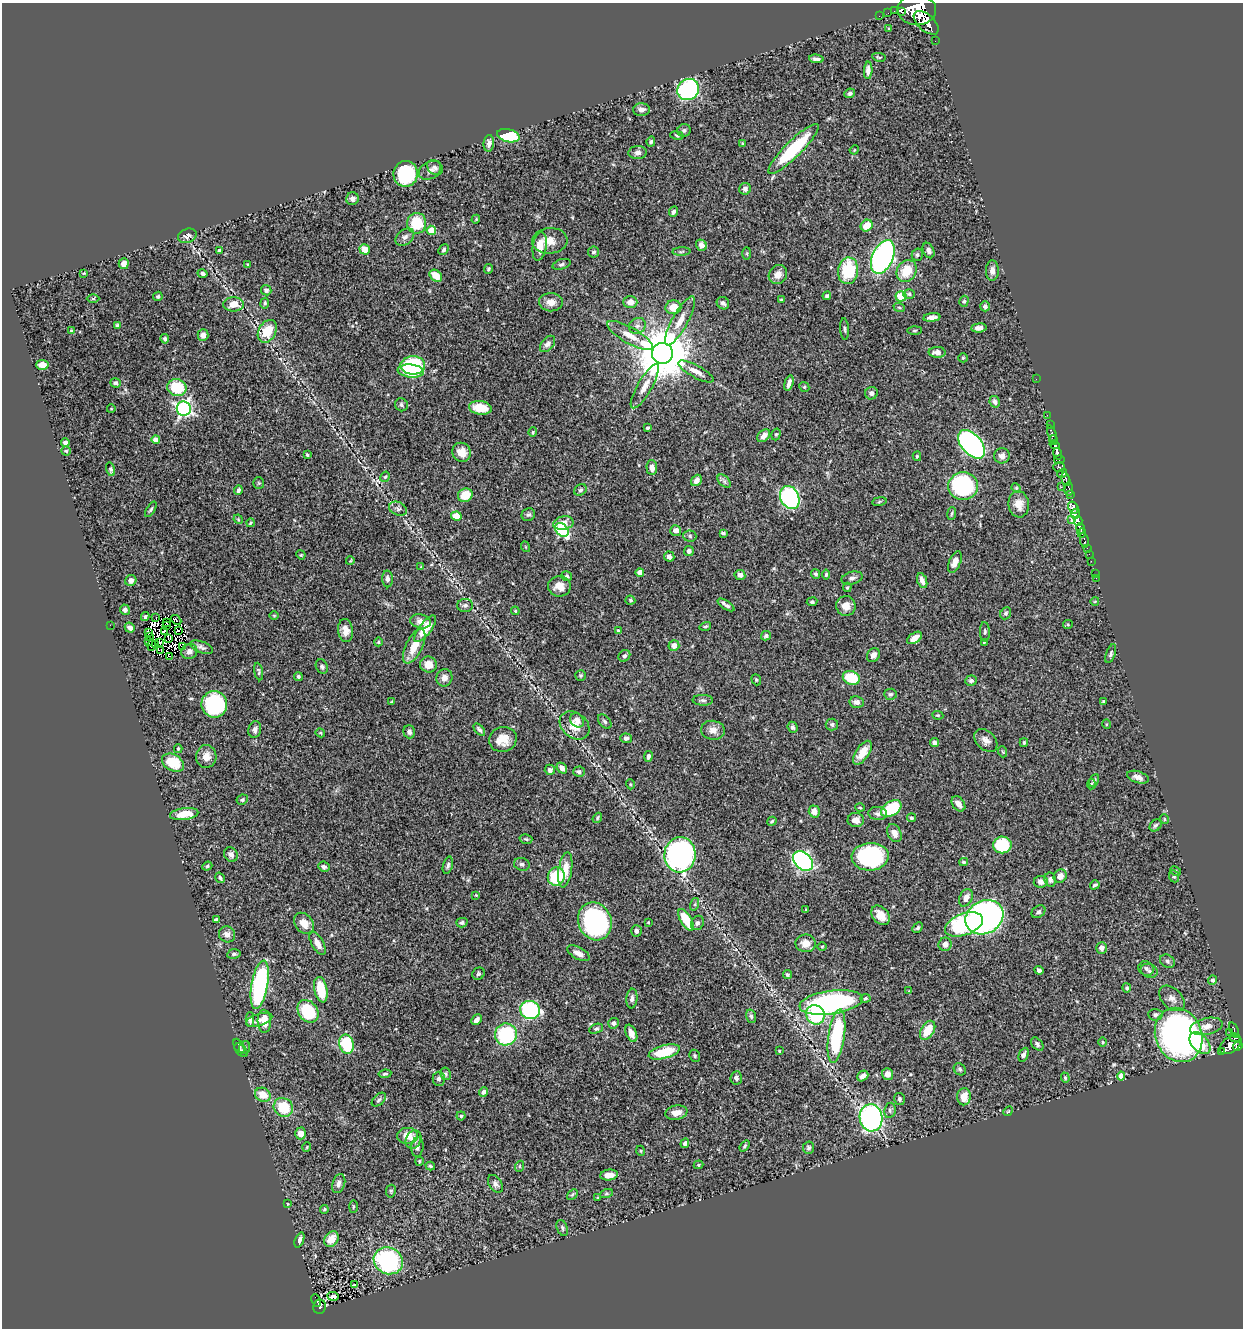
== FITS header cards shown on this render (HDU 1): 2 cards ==
NAXIS1  =                 1241
NAXIS2  =                 1326

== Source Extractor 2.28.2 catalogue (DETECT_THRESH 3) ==
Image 1241 x 1326 px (HDU 1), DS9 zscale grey, 1 PNG px = 1 image px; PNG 1245 x 1330 px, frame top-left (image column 1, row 1326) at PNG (2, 3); each listed source drawn as its Kron ellipse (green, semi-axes under 4 px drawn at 4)
Background 0.579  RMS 0.021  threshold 0.0629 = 3 sigma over >= 5 px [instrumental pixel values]
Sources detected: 444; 6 with non-positive FLUX_AUTO (blend fragments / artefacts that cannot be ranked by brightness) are neither listed nor drawn; the other 438 listed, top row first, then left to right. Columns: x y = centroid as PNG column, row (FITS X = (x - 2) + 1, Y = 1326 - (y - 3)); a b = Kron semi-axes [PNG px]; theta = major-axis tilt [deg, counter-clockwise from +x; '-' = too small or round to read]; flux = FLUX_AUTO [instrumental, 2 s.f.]
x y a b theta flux
917 10 19 15 -3 4700
894 11 2 2 - 7.8
902 12 2 2 - 7100
888 13 2 2 - 3
879 16 2 2 - 8.6
926 23 15 8 -42 1600
889 29 4 3 - 1.6
935 41 2 2 - 6.9
879 57 7 3 -11 1.4
816 59 7 3 -7 4.6
868 70 9 4 87 7.1
688 90 11 10 - 230
850 93 5 4 - 3.1
641 110 8 6 2 6
684 130 7 6 - 3.7
677 135 7 3 -10 1.7
508 136 11 6 -14 110
651 142 5 4 - 2.6
489 143 8 5 85 5.8
743 143 3 2 - 1.3
793 149 34 8 45 100
854 150 5 3 - 1.3
638 153 9 6 4 6
435 167 8 6 -42 4.4
430 170 12 8 29 6.3
406 174 13 12 - 92
745 189 6 6 - 4.4
352 199 6 6 - 6.2
673 212 5 4 - 3.7
476 219 4 3 - 1.2
417 223 10 9 - 46
867 226 6 5 - 25
431 230 5 4 - 30
187 236 9 7 20 7.5
405 237 10 7 39 5
550 241 17 13 5 17
701 245 6 5 - 8.4
540 246 14 7 81 20
365 249 5 5 - 17
219 250 4 3 - 3.2
444 250 6 4 47 2.6
929 251 8 5 -66 4.6
594 252 5 5 - 2.8
681 252 9 4 2 2.6
747 253 6 3 90 1.7
917 255 6 5 - 2.8
883 257 18 10 65 390
124 264 5 5 - 7.8
561 264 9 5 17 3.3
248 265 4 4 - 1.8
488 269 5 4 - 2.2
848 271 13 10 82 75
907 271 11 9 59 30
992 271 10 6 89 6.8
84 273 4 3 - 1.2
202 273 5 4 - 3.1
778 274 10 9 - 9.9
436 276 7 5 -41 21
266 290 5 5 - 3.5
909 294 6 5 - 2.2
158 296 5 4 - 2.2
827 296 4 3 - 3
901 296 5 5 - 32
93 299 6 4 0 2
781 300 3 3 - 2.2
964 301 5 4 - 2.4
551 302 12 9 -2 11
630 302 7 6 - 12
265 303 5 4 - 2.6
723 303 7 6 - 4.4
234 304 10 7 1 20
985 306 5 5 - 3.7
673 307 8 7 - 20
899 307 6 3 -19 1.7
932 317 8 4 7 7.2
680 321 27 8 61 19
118 325 4 3 - 2.6
637 326 9 7 33 6.5
979 328 8 4 4 7.9
845 329 11 3 -86 2.7
71 330 3 3 - 1.1
915 330 7 3 1 1.7
267 331 12 8 60 37
203 335 6 5 - 7.8
630 335 26 8 -30 19
165 339 5 4 - 2.7
548 344 9 6 50 5.8
937 352 8 5 -2 8.2
662 353 10 10 - 10000
963 358 5 4 - 1.7
42 365 6 5 - 14
413 365 12 9 0 99
411 371 13 6 -7 46
696 371 20 6 -29 11
1036 379 2 2 - 6.1
115 383 5 4 - 3.5
789 383 8 3 74 6.6
645 386 25 7 60 15
804 387 5 4 - 1.8
177 388 10 8 -19 55
871 393 6 6 - 4.4
995 402 6 5 - 5.1
401 405 7 6 - 3.9
480 408 11 6 -7 28
111 409 4 3 - 1.1
184 409 7 7 - 350
1047 415 2 2 - 7.7
1050 425 2 2 - 8.6
648 428 4 3 - 2.1
533 432 4 4 - 1.5
776 434 6 4 73 2.1
1052 434 9 3 -71 79
764 436 7 5 42 7.3
156 440 4 4 - 16
1054 440 5 3 - 180
65 443 4 4 - 3.9
972 444 17 10 -47 380
1055 445 5 4 - 530
66 451 4 4 - 1.9
461 452 10 9 - 16
1058 454 6 3 -72 370
307 455 3 2 - 1.6
917 456 5 4 - 1.7
1002 456 8 7 - 7.2
1059 460 5 3 - 59
652 467 7 5 -87 7.1
1059 467 6 4 15 120
111 469 7 4 -77 2.9
1062 474 5 4 - 150
385 477 5 4 - 2
1066 479 7 3 -74 210
696 480 6 4 53 7
724 481 8 5 -45 4.2
259 483 5 5 - 1.9
963 486 15 14 - 180
1061 487 2 2 - 46
1016 488 5 4 - 1.8
1069 489 7 4 89 170
238 490 5 4 - 3.6
580 490 7 5 32 2.5
465 495 7 6 - 28
1070 495 3 3 - 76
790 497 12 9 -64 250
879 501 7 4 9 2.2
1019 504 13 10 -82 15
1073 507 6 5 - 730
151 509 9 3 58 2.4
398 509 9 6 -24 5.1
952 513 6 4 82 2.3
1076 514 5 3 - 260
528 515 7 6 - 2.9
456 516 5 4 - 22
238 519 5 4 - 1.4
1071 519 3 2 - 21
1078 521 5 4 - 290
250 523 4 3 - 1.9
563 523 10 6 11 15
1080 528 5 3 - 230
562 530 8 5 -50 160
676 530 5 5 - 7.2
723 533 4 3 - 2.5
1082 533 4 3 - 180
690 536 6 5 - 2.9
1084 540 7 3 -81 85
526 547 5 3 - 1.2
1087 548 2 2 - 8.6
689 551 5 5 - 4.9
1089 554 2 2 - 4.2
301 555 5 4 - 1.3
669 557 5 5 - 6.8
350 561 4 2 - 1.1
1091 561 2 2 - 9.8
955 562 11 6 68 12
421 567 3 2 - 1.1
640 572 4 4 - 9.9
816 574 5 4 - 2.3
826 574 5 4 - 2.2
1095 574 2 2 - 3.2
740 575 5 5 - 5.5
567 576 5 4 - 3.2
852 578 11 6 16 5.3
1096 578 2 2 - 5.5
387 579 8 5 -87 5.1
131 580 6 5 - 5.3
922 581 8 4 -68 6.8
559 586 11 10 - 14
847 587 5 4 - 1.7
630 600 5 4 - 2
1095 601 4 3 - 1
812 602 5 4 - 2.6
465 605 8 6 1 4.1
726 605 10 3 -34 4.6
846 606 10 9 - 14
125 610 5 5 - 4.6
515 611 4 4 - 1.8
1006 613 6 5 - 3
274 615 5 3 - 1.2
145 617 4 4 - 2.3
156 617 3 2 - 2.2
176 620 6 2 -41 1.9
421 621 10 7 -12 9.7
166 622 3 2 - 2.6
1068 624 5 4 - 1.5
110 625 2 2 - 26
166 625 3 2 - 0.14
705 626 6 3 18 1.8
130 628 5 5 - 5.8
425 629 16 6 52 29
178 630 2 2 - 0.49
346 630 11 7 -83 11
618 630 4 3 - 1.6
164 631 3 2 - 1.8
149 632 4 2 - 2.1
985 632 10 5 -88 3
150 636 3 2 - 0.011
766 636 5 4 - 2.9
169 638 3 2 - 1.3
914 638 8 5 34 12
148 641 3 2 - 1.7
160 642 2 2 - 0.37
378 642 4 4 - 1.6
984 642 3 3 - 1.2
156 644 3 2 - 1.3
152 645 5 2 - 1.3
414 646 19 8 63 24
674 646 5 5 - 8.5
182 647 3 2 - 1.9
201 647 12 5 -20 4.7
161 650 3 2 - 0.87
189 651 8 7 - 6
1111 654 10 4 70 3.2
873 655 7 6 - 6.9
170 656 3 2 - 1.2
624 656 6 5 - 3.5
428 665 8 8 - 15
322 666 7 6 - 3.9
259 672 9 4 -77 2.5
581 675 5 5 - 2.1
298 677 4 4 - 2.7
444 678 9 8 - 7.7
851 678 9 6 -22 52
756 680 6 4 -70 2.1
971 680 6 5 - 3.1
890 694 6 5 - 2.8
703 700 10 5 -2 3.5
1103 701 4 3 - 1.8
392 702 4 2 - 1.8
857 702 7 6 - 6.8
214 704 13 13 - 170
938 715 5 4 - 1.5
577 720 8 6 -47 8.2
605 721 8 5 -50 3.4
832 724 6 6 - 3.3
1106 724 5 3 - 1.4
575 725 16 12 -40 19
793 727 5 4 - 3.6
255 730 8 6 76 4.8
479 730 7 4 -48 3.5
713 730 12 9 -8 9.9
409 732 6 5 - 4.2
320 733 5 4 - 1.6
626 738 6 5 - 3.5
503 739 14 12 15 20
986 740 13 9 -43 9.2
935 742 4 4 - 4.7
1024 743 4 3 - 2.1
178 749 4 3 - 1.6
1003 752 6 3 -70 1.3
862 753 13 6 56 18
206 756 11 10 - 13
648 756 5 4 - 3.9
173 763 12 8 -29 45
562 768 6 4 -49 6.4
550 770 5 5 - 4.8
579 772 6 5 - 3.6
1138 777 11 5 -18 8.6
1094 781 7 4 62 2.4
630 784 5 3 - 1.4
1091 784 5 4 - 1.9
242 800 6 5 - 2.7
958 804 8 5 -54 8.3
860 808 5 3 - 1.4
891 809 11 7 30 67
814 812 6 5 - 9.1
184 814 14 6 7 27
878 814 9 6 -6 5
597 818 5 3 - 2
911 818 4 4 - 2.1
1164 819 5 3 - 1.1
856 820 8 7 - 10
772 821 5 4 - 2
1156 825 7 5 44 3.1
894 833 9 6 -62 9
526 839 6 4 -14 2.2
1002 845 9 8 - 75
231 854 8 6 -50 6
680 855 17 15 84 370
870 857 18 13 3 190
803 861 11 8 -46 360
964 862 4 3 - 2
522 864 8 6 -15 4
448 865 9 4 73 3.2
207 866 5 4 - 2.2
324 867 6 5 - 4.2
565 870 18 6 81 21
1175 871 6 4 -28 2
1060 876 7 6 - 11
1174 876 6 5 - 2.3
556 877 9 8 - 68
220 878 6 3 -57 2.6
1050 880 7 5 -78 5
1041 882 7 6 - 7.2
1095 885 5 3 - 2.7
476 895 3 2 - 1.1
966 898 9 6 64 10
695 904 6 4 72 2.2
806 910 3 3 - 1.7
1039 912 7 5 37 3.4
881 915 11 7 -51 15
984 917 20 16 30 600
216 920 4 4 - 5.7
686 920 12 5 -59 43
595 921 19 16 -67 230
648 922 3 2 - 1.1
304 923 12 8 -51 16
462 923 5 4 - 3.3
697 923 7 6 - 3.8
964 924 20 11 21 180
918 928 6 4 45 2.1
636 931 5 5 - 4.4
227 934 8 7 - 7.1
318 943 13 6 -61 11
806 943 10 9 - 13
945 944 7 6 - 6.8
822 946 5 3 - 1.4
1102 948 6 5 - 7
578 953 12 6 -29 8.8
234 954 7 5 10 2.9
1167 961 8 6 -34 3.5
1146 969 8 7 - 3.7
1039 970 4 4 - 4.1
1149 971 9 6 -20 4.6
478 974 6 5 - 2.7
787 974 5 4 - 2.4
1213 980 4 4 - 3.1
260 985 24 8 80 230
1127 988 4 4 - 2.5
321 990 13 6 -78 42
909 991 4 4 - 1.2
632 998 10 5 85 4.4
865 998 5 4 - 1.9
1172 998 15 10 -45 9.9
831 1002 32 11 8 270
530 1010 10 9 - 210
308 1011 12 9 -53 82
815 1015 10 9 - 77
1155 1015 7 5 -3 3.4
751 1016 7 5 -73 2.7
250 1020 7 4 89 3.5
259 1020 13 6 18 7.8
476 1020 6 4 44 6.2
264 1021 11 6 -88 19
614 1023 5 5 - 4.5
1206 1026 16 8 12 11
596 1029 7 4 21 2.3
928 1030 10 6 59 29
1234 1030 8 3 -68 82
631 1033 9 5 -66 12
1230 1033 2 2 - 6.3
506 1034 11 11 - 130
1179 1035 28 23 -68 640
836 1036 27 8 82 130
1235 1038 5 3 - 57
1103 1042 5 3 - 1.1
1200 1043 12 8 -47 32
346 1044 10 7 -78 74
1037 1044 7 5 -48 3.2
1231 1045 12 7 35 510
239 1046 8 4 -61 2.5
1238 1046 5 4 - 200
245 1048 6 5 - 4.1
241 1050 8 5 -44 3
779 1051 3 2 - 1.3
1221 1051 4 3 - 21
664 1052 16 6 15 56
1023 1055 7 4 66 3.9
695 1056 6 5 - 2.3
960 1069 6 5 - 2.6
385 1074 6 4 8 2.4
446 1074 6 5 - 2.3
888 1074 6 5 - 8.6
863 1076 6 4 40 7.7
1121 1076 4 4 - 11
736 1078 7 5 85 4.5
1065 1078 5 4 - 1.7
439 1079 7 6 - 4.1
484 1092 5 4 - 4.5
263 1095 8 6 -28 20
964 1097 8 6 89 19
899 1099 6 5 - 3.4
379 1100 8 5 44 3.1
283 1107 10 9 - 41
890 1110 7 5 80 3.4
1008 1111 5 4 - 1.5
676 1113 11 7 10 14
461 1116 4 4 - 1.8
871 1118 14 11 -78 400
301 1133 6 5 - 12
408 1136 10 8 0 19
413 1140 9 7 64 10
685 1143 5 4 - 4.4
745 1146 6 4 53 2.3
307 1147 5 3 - 1.1
417 1147 10 6 84 5.3
809 1148 6 5 - 2.8
641 1151 5 3 - 1.2
419 1161 4 4 - 1.4
699 1165 5 4 - 1.7
430 1166 5 3 - 2.4
520 1166 5 3 - 1.1
609 1175 9 5 6 11
339 1184 10 6 71 5.6
495 1184 10 6 -56 4.7
391 1191 6 5 - 1.9
572 1194 6 4 43 1.8
606 1194 7 4 19 2
598 1198 3 3 - 1.1
287 1204 4 3 - 1.5
353 1207 6 3 89 1.5
324 1209 4 3 - 1.9
562 1228 8 5 -68 3
331 1239 8 6 51 19
299 1240 8 4 68 4.3
388 1261 15 13 -28 180
354 1285 3 2 - 1
333 1296 6 3 -5 1.8
316 1300 7 2 -66 29
320 1307 7 6 - 110
At the frame edge (FLAGS 8, measured only in part): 1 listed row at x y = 917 10
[6 non-positive-flux detections neither listed nor drawn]